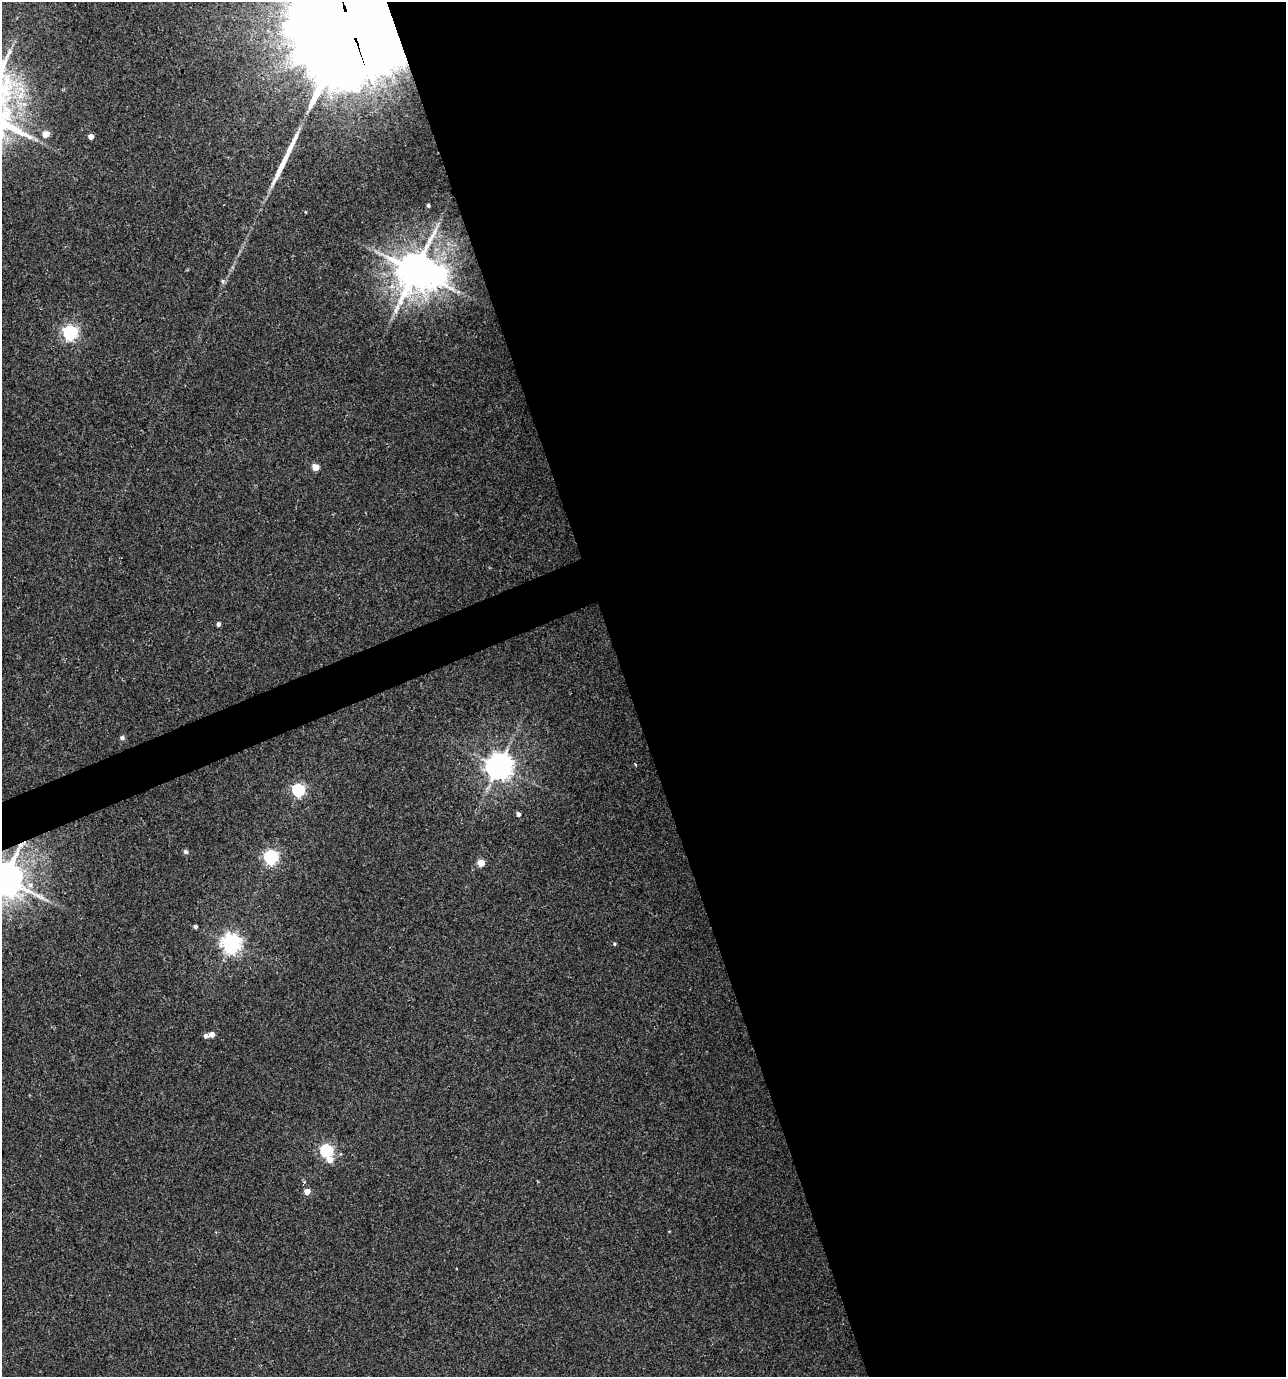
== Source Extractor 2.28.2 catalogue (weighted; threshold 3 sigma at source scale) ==
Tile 8 of 4 x 4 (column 4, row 2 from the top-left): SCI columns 3985-5268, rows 2753-4127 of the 5346 x 5507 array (HDU 1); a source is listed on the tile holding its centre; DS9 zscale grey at full resolution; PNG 1288 x 1379 px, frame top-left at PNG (2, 2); no overlay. Shown black and unused: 53% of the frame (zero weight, under 3 of 4 exposures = <1% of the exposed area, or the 3 px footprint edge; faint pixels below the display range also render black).
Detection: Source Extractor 2.28.2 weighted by HDU 2 'WHT'; one run over the whole footprint, this tile lists its part. Background 0.0212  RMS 0.0066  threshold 0.0299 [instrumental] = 3 sigma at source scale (4.5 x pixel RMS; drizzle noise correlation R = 1.50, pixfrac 1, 0.0396/0.0396 arcsec/px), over >= 5 px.
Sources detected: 28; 1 inside a brighter object's white glare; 1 long thin detection or spike segment (spike, bleed or trail) — not listed; the other 26 listed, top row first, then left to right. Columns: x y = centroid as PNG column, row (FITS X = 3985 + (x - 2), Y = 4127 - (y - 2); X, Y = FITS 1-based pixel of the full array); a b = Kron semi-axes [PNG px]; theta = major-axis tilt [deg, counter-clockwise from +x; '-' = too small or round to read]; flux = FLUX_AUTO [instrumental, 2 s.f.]
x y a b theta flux
350 24 38 31 -80 40000
46 134 5 5 - 8.9
91 136 4 4 - 4.6
428 205 3 3 - 1.2
415 270 12 10 68 2100
223 281 7 5 -49 1.4
70 332 6 6 - 150
316 467 5 5 - 10
218 624 4 4 - 1.9
122 738 5 5 - 2.1
499 766 8 8 - 790
298 790 6 6 - 100
518 814 4 4 - 2.8
185 852 6 5 - 1.6
270 857 6 6 - 150
481 863 5 5 - 12
4 879 11 10 - 2100
30 885 8 7 - 3.3
195 926 4 4 - 1.5
231 943 7 7 - 350
614 944 4 4 - 0.87
212 1034 5 4 - 5.2
206 1036 5 5 - 2.5
326 1150 6 6 - 98
330 1160 6 6 - 6.7
307 1191 5 4 - 6.8
Overlapping masked pixels (flux is a lower limit): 3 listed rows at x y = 350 24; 415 270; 4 879
Isophote crosses this tile's border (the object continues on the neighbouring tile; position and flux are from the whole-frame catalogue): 2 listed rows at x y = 350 24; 4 879